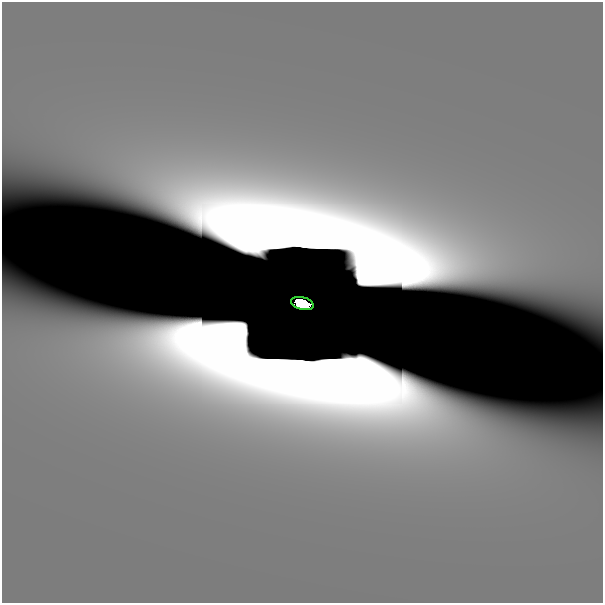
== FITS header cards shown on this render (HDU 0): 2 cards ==
NAXIS1  =                  601
NAXIS2  =                  601

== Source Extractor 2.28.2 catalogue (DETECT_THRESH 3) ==
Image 601 x 601 px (HDU 0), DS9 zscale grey, 1 PNG px = 1 image px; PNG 605 x 605 px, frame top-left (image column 1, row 601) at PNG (2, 2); each listed source drawn as its Kron ellipse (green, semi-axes under 4 px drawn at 4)
Background 1.73e-12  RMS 2.2e-12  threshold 6.67e-12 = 3 sigma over >= 5 px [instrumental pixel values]
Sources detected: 3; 2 with non-positive FLUX_AUTO (blend fragments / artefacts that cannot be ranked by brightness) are neither listed nor drawn; the other 1 listed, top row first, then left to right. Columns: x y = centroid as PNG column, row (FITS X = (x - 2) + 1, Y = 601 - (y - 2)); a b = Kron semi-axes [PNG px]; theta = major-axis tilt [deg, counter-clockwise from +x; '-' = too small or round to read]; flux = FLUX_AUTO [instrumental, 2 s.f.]
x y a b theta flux
302 303 11 6 -14 4.4
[2 non-positive-flux detections neither listed nor drawn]